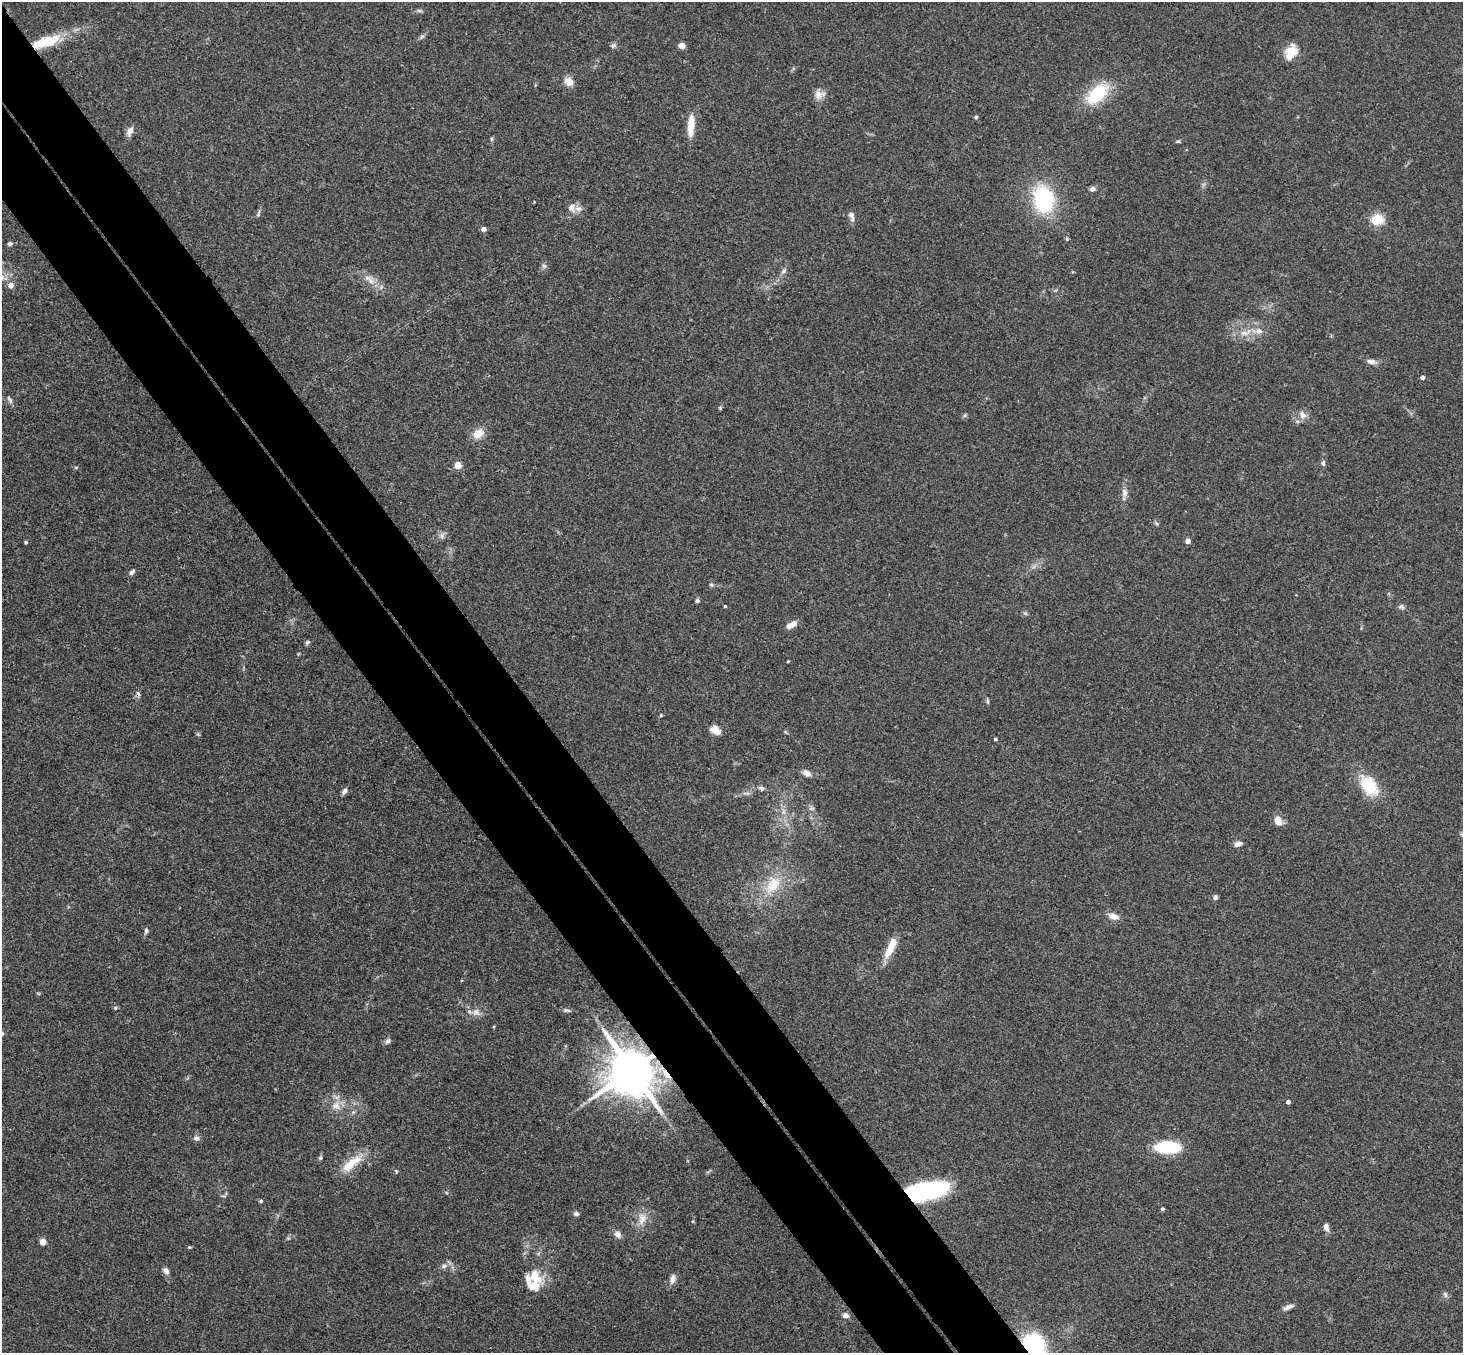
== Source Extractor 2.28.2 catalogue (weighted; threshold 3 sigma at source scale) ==
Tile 11 of 4 x 4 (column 3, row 3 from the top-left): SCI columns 2978-4438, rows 1683-3033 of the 5950 x 5930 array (HDU 1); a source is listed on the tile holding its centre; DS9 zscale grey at full resolution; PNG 1465 x 1355 px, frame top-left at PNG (2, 2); no overlay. Shown black and unused: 9% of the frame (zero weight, under 3 of 4 exposures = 6% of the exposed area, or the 3 px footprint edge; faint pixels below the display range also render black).
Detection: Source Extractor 2.28.2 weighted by HDU 2 'WHT'; one run over the whole footprint, this tile lists its part. Background 0.153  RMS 0.0072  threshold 0.0324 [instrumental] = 3 sigma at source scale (4.5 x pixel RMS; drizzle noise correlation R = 1.50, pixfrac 1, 0.05/0.05 arcsec/px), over >= 5 px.
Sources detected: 105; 1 inside a brighter object's white glare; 1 cosmic-ray / hot-pixel residue — not listed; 4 inside a brighter listed object's ellipse — not listed separately; the other 99 listed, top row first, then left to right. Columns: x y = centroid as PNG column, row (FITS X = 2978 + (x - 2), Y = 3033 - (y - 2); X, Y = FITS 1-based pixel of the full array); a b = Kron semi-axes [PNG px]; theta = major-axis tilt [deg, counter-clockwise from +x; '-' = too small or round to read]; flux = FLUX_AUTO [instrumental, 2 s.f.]
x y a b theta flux
419 11 7 4 -2 1.3
422 36 8 5 53 1.5
45 42 40 12 19 28
681 45 7 6 - 3.7
613 46 8 6 36 1.7
1291 52 18 13 58 11
569 82 12 10 -47 5.7
819 94 14 13 - 5.8
1097 94 35 18 42 30
976 117 5 4 - 0.91
691 126 26 8 87 13
130 131 12 7 68 4.2
491 139 6 4 90 0.96
1178 141 6 4 -1 0.89
1092 189 7 6 - 1.9
1043 199 29 21 -76 62
572 208 12 11 - 5.3
258 215 5 4 - 0.91
851 216 12 6 -73 3.1
1377 220 15 12 0 13
483 229 4 4 - 3.9
10 244 6 5 - 1.8
544 266 6 6 - 1.8
783 271 8 5 28 1.8
371 281 10 8 -75 4.7
11 285 5 5 - 5.3
1259 331 11 9 -12 4.7
1244 333 13 7 -1 5.5
1371 361 13 6 -11 3.5
1422 377 4 4 - 2.6
10 400 12 5 -61 2.1
720 408 5 5 - 0.82
965 415 6 4 46 1.1
1302 415 12 8 -54 4.4
478 433 17 12 35 7.8
1323 463 7 5 -88 1.7
458 465 5 5 - 14
76 467 6 4 0 0.86
1124 493 12 8 -85 3.6
1157 523 6 5 - 1.2
442 536 9 4 83 1.8
1188 541 5 4 - 3.9
26 542 4 4 - 0.93
132 572 9 5 46 1.9
711 585 6 5 - 1.2
697 601 5 5 - 1.5
725 606 3 3 - 0.71
1401 607 9 6 -23 1.9
1025 613 6 4 -42 1.2
791 625 12 6 28 6.2
307 642 7 5 48 1.2
788 661 3 2 - 0.64
987 701 8 3 -79 1.1
661 715 5 4 - 0.73
715 730 12 8 -42 6.6
198 734 6 4 -44 0.89
995 739 4 3 - 1.1
807 773 12 7 -27 3.5
1369 786 25 15 -53 28
761 788 8 6 -28 1.9
344 791 8 5 60 2.5
812 808 8 6 1 1.7
1278 821 9 6 -67 9.3
1238 844 9 5 19 3.6
773 885 29 18 60 24
1215 897 6 5 - 2
1113 916 14 8 -19 5.3
146 931 8 5 86 1.7
889 951 21 10 59 11
115 1008 5 4 - 0.87
566 1010 11 5 -4 1.8
476 1012 11 10 - 5
388 1041 9 6 44 2
632 1070 13 12 - 3900
667 1075 9 4 -50 12
1288 1102 4 4 - 2.6
336 1106 14 11 -31 7.9
196 1138 8 7 - 2.7
1168 1147 24 11 -2 43
320 1158 6 5 - 1.2
351 1163 37 11 39 16
396 1171 6 4 -46 0.93
921 1191 38 16 11 98
261 1201 5 4 - 0.95
1162 1209 5 4 - 0.95
576 1214 6 5 - 1.9
642 1219 18 11 80 8.5
1326 1227 10 6 -75 3.2
617 1234 11 8 -47 3.4
43 1242 5 4 - 13
189 1247 5 4 - 0.85
444 1266 9 6 16 2.7
166 1271 8 6 -47 3
536 1278 22 15 -49 17
672 1279 13 7 75 4
1445 1294 9 5 -71 1.8
1288 1307 13 5 22 3.1
845 1315 9 7 -22 2.8
1033 1350 18 11 -80 210
Overlapping masked pixels (flux is a lower limit): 5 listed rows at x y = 45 42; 632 1070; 667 1075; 921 1191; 1033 1350
Isophote crosses this tile's border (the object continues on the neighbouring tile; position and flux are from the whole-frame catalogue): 1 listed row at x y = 1033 1350